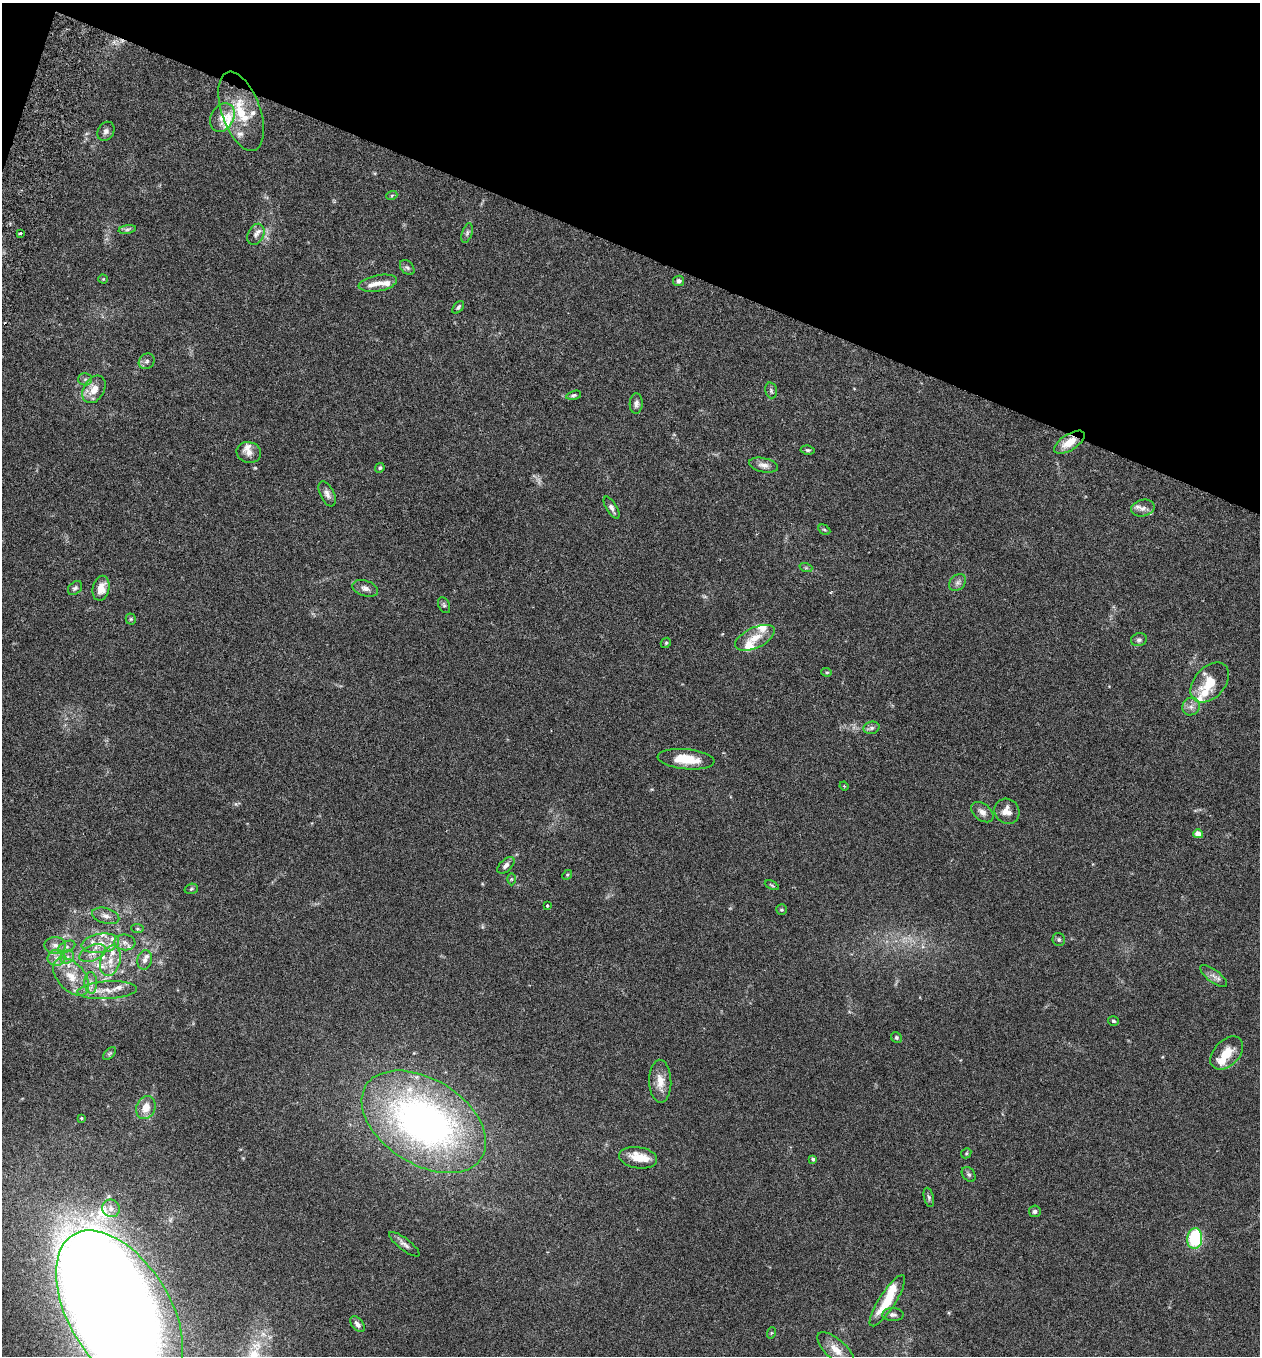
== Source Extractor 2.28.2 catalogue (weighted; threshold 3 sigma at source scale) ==
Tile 2 of 4 x 4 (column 2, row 1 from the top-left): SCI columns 1450-2707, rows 4089-5442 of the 5544 x 5466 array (HDU 1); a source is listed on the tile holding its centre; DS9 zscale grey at full resolution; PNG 1262 x 1358 px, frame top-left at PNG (2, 3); each listed source drawn as its Kron ellipse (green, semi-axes under 4 px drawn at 4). Shown black and unused: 19% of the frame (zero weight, under 3 of 6 exposures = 3% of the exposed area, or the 3 px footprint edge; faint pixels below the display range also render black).
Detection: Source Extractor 2.28.2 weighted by HDU 2 'WHT'; one run over the whole footprint, this tile lists its part. Background 0.0171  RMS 0.002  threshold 0.008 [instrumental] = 3 sigma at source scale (4.09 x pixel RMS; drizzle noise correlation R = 1.36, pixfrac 0.8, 0.05/0.05 arcsec/px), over >= 5 px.
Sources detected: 124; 2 too faint to see at this stretch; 2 inside a brighter object's white glare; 1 cosmic-ray / hot-pixel residue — neither listed nor drawn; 26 inside a brighter listed object's ellipse — not listed separately; the other 93 listed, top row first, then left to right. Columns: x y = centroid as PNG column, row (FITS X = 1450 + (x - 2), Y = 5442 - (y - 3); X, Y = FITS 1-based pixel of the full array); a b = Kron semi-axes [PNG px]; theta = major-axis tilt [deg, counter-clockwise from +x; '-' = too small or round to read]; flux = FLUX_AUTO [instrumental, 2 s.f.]
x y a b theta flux
241 111 41 19 -71 7
222 117 15 11 61 2
106 131 10 8 58 0.67
392 195 6 3 20 0.21
127 229 9 4 9 0.43
20 233 3 2 - 0.25
467 233 10 5 72 0.44
256 234 11 7 63 0.87
407 268 8 6 -48 0.48
103 279 4 4 - 0.18
679 281 5 5 - 0.55
378 283 19 8 10 1.6
458 307 7 4 48 0.36
147 361 8 7 - 0.54
85 379 7 6 - 0.44
94 389 15 10 58 2.4
771 390 8 5 -75 0.38
574 395 8 4 14 0.33
636 404 10 6 87 0.64
1069 442 17 8 32 2.9
808 450 7 4 -7 0.29
249 452 12 10 -12 1.2
763 465 15 7 -12 1
380 468 5 4 - 0.25
327 494 13 7 -64 0.93
611 508 12 5 -59 0.74
1143 508 12 8 11 0.93
824 530 6 4 -29 0.27
806 568 6 4 -18 0.28
958 582 9 7 45 0.65
75 588 8 6 44 0.45
101 588 12 8 77 2.1
365 588 13 7 -19 0.96
444 605 8 5 -64 0.35
131 619 5 5 - 0.26
755 638 21 10 25 2.6
1139 640 8 6 13 0.46
666 643 5 4 - 0.23
827 672 5 4 - 0.25
1210 682 23 15 48 4.3
1191 707 9 8 - 0.91
871 728 8 6 15 0.53
686 759 28 10 -6 4.9
844 786 5 3 - 0.16
1007 811 13 12 - 2
982 812 13 8 -39 1.2
1198 834 5 4 - 2.9
506 865 10 6 44 0.71
567 875 5 4 - 0.22
511 879 6 4 90 0.24
772 885 7 3 -24 0.23
191 889 7 5 17 0.3
547 906 3 3 - 0.31
781 910 5 5 - 0.27
106 916 14 7 -16 1.1
137 929 6 4 -6 0.26
1059 939 7 6 - 0.37
125 942 10 8 -6 1
100 943 19 9 9 2.8
55 945 10 8 -2 1.1
66 947 9 5 26 0.59
93 953 14 7 22 1.4
67 957 7 6 - 0.64
57 958 9 8 - 1.1
145 960 10 7 75 0.88
110 961 15 10 75 2.2
1214 976 16 6 -37 0.95
71 977 22 13 -48 3.9
91 983 11 6 -88 0.97
107 990 29 9 3 2.6
1113 1021 5 4 - 0.31
896 1037 6 5 - 0.32
1227 1053 19 12 45 3.2
110 1054 8 4 44 0.31
660 1081 21 11 -88 2.4
146 1108 12 9 67 2.4
81 1118 4 4 - 0.25
424 1122 68 42 -32 84
966 1153 5 4 - 0.25
638 1158 19 10 -8 3.4
813 1159 4 3 - 0.49
969 1174 8 6 -50 0.45
929 1197 10 5 -76 0.44
111 1208 9 8 - 1
1035 1211 6 5 - 0.55
1195 1239 10 7 83 12
404 1244 18 6 -37 0.88
887 1301 30 8 57 6.5
119 1311 89 50 -59 740
893 1315 10 6 -2 0.73
357 1324 9 5 -51 0.69
771 1333 6 3 71 0.18
836 1350 23 10 -43 2.4
Overlapping masked pixels (flux is a lower limit): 1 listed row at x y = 1069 442
Isophote crosses this tile's border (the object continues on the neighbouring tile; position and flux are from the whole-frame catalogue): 1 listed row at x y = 119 1311